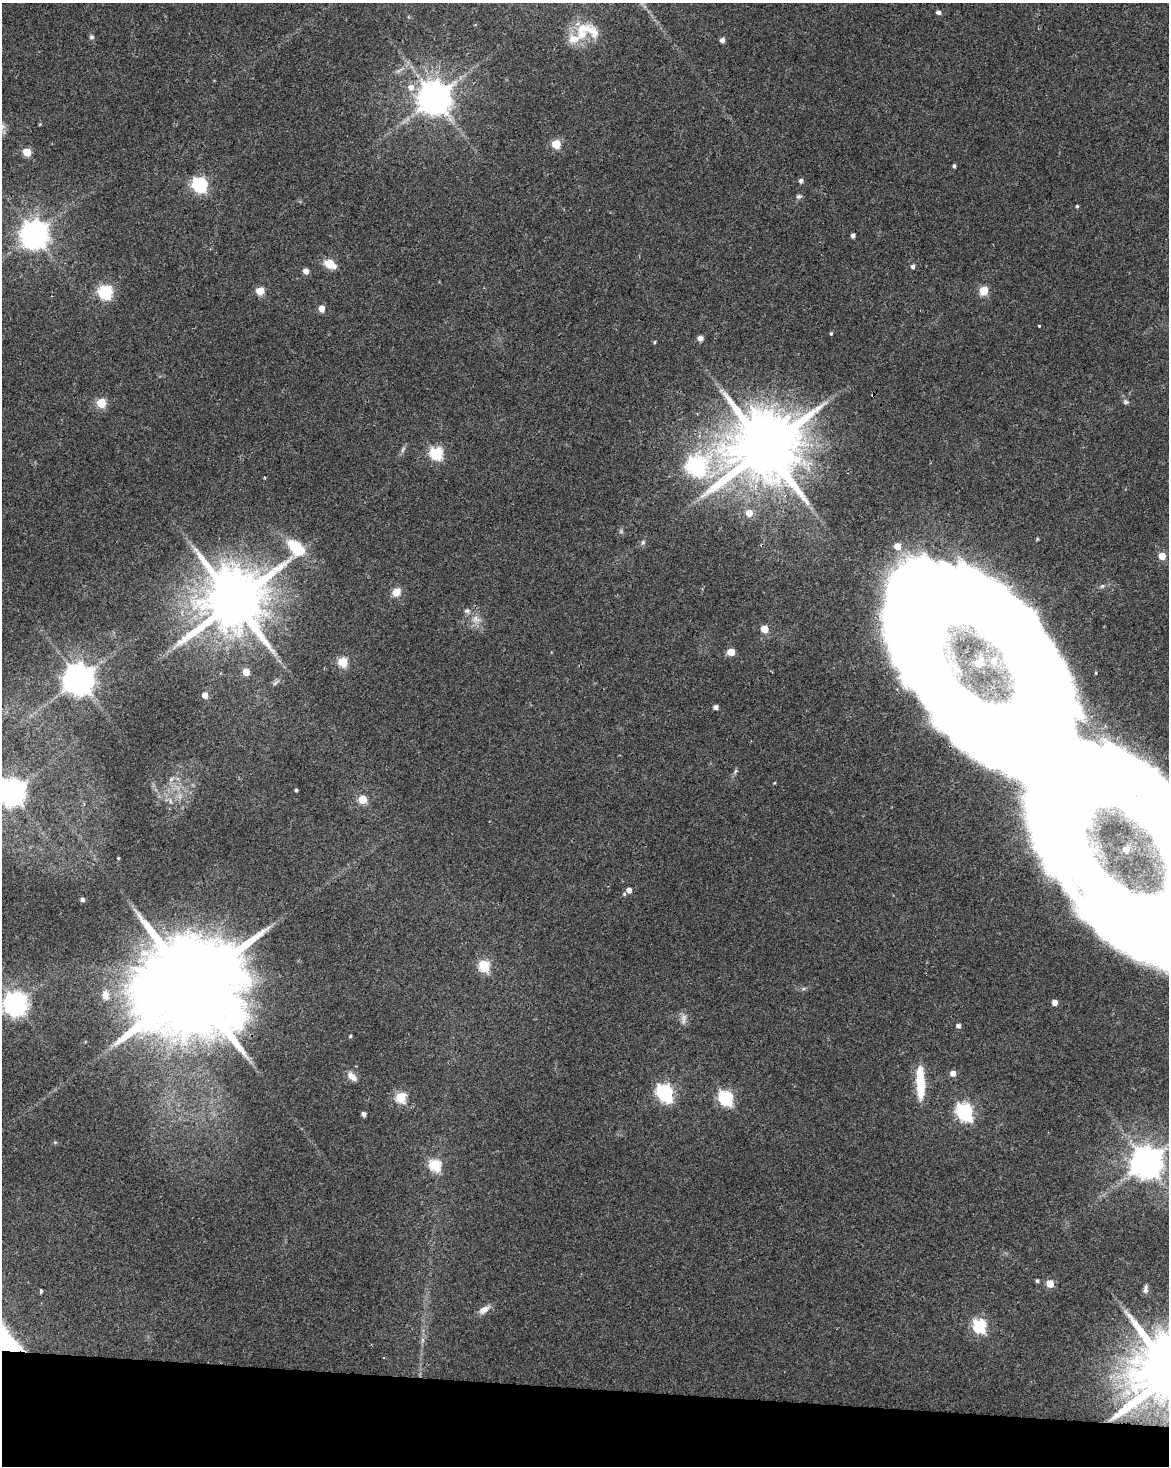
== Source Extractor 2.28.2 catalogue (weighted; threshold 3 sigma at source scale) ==
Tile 11 of 4 x 3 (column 3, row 3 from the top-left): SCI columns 2343-3509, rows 284-1747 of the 4677 x 4900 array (HDU 1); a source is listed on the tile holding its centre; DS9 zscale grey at full resolution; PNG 1171 x 1468 px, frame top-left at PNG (2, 3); no overlay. Shown black and unused: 5% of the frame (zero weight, under 2 of 3 exposures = <1% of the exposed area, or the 3 px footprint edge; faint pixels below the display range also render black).
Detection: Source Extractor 2.28.2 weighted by HDU 2 'WHT'; one run over the whole footprint, this tile lists its part. Background 0.0368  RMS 0.0047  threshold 0.0212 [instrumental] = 3 sigma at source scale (4.5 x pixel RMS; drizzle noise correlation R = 1.50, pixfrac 1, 0.0396/0.0396 arcsec/px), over >= 5 px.
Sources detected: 97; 5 inside a brighter object's white glare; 1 cosmic-ray / hot-pixel residue — not listed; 5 inside a brighter listed object's ellipse — not listed separately; the other 86 listed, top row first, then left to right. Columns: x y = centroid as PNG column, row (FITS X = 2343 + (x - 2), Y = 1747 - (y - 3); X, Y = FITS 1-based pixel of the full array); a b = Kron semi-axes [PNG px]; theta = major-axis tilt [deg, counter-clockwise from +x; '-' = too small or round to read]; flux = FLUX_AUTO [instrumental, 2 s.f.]
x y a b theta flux
938 13 6 4 -17 1.3
588 30 36 15 -20 12
91 37 7 6 - 0.97
722 40 5 4 - 2.1
411 87 8 7 - 3.6
434 98 9 9 - 1100
40 124 5 3 - 0.43
556 144 5 5 - 20
27 152 5 5 - 17
954 166 4 3 - 0.89
801 181 5 5 - 1.3
199 185 6 6 - 110
799 196 7 6 - 1.2
1077 206 4 3 - 0.62
34 235 10 9 - 600
853 236 4 4 - 1.6
330 264 15 9 -24 6.4
913 267 5 5 - 1.2
306 271 5 5 - 3.6
260 291 5 5 - 16
983 291 5 5 - 20
105 292 8 6 25 76
321 308 5 5 - 5.9
1039 326 3 3 - 0.67
831 333 4 3 - 0.65
700 338 6 6 - 1.9
654 342 4 4 - 0.5
1126 402 8 6 -9 1
101 403 5 5 - 25
765 448 19 18 - 5300
403 449 9 4 55 1.2
436 453 6 6 - 62
696 466 8 8 - 200
264 477 4 3 - 0.42
749 513 6 5 - 6.3
643 542 6 6 - 0.93
296 547 21 13 -43 17
1162 556 5 5 - 11
396 592 9 8 - 4.8
234 601 17 16 - 4300
923 601 186 95 -16 750
467 611 8 6 8 1.5
476 619 13 10 -11 4
764 629 5 5 - 9.2
731 652 5 5 - 9.6
342 662 5 5 - 28
246 672 5 5 - 7.8
79 679 9 9 - 930
276 683 12 4 38 1.2
205 695 5 5 - 4.5
716 707 4 4 - 1.9
171 779 8 4 45 1.2
296 790 3 3 - 0.83
11 792 9 8 - 610
180 797 9 4 -90 1.6
363 799 5 5 - 18
170 801 9 5 -72 1.5
118 858 3 3 - 0.44
629 890 5 4 - 2.6
624 894 4 4 - 0.6
82 900 4 4 - 1.7
1163 928 199 101 -29 650
484 966 7 5 -65 38
192 985 29 25 73 13000
105 995 14 10 -86 4.3
1054 1002 4 4 - 3.8
15 1004 8 8 - 410
683 1019 17 7 85 2.6
958 1026 5 4 - 1.5
350 1036 4 4 - 0.58
953 1073 5 5 - 3.1
352 1077 12 7 -40 4
920 1082 38 9 -89 17
665 1093 7 6 - 140
401 1097 6 6 - 30
725 1098 7 6 - 89
964 1112 7 6 - 140
364 1114 4 4 - 2
1146 1162 10 9 - 1000
435 1165 6 6 - 42
1037 1281 4 4 - 0.89
1050 1283 5 5 - 9.9
1145 1289 10 5 -90 1.5
41 1291 4 3 - 1.5
484 1310 16 8 32 3.4
979 1325 6 6 - 72
Overlapping masked pixels (flux is a lower limit): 3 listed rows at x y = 765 448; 923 601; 192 985
Isophote crosses this tile's border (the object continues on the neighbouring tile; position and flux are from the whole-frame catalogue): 3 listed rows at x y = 11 792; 1163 928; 15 1004